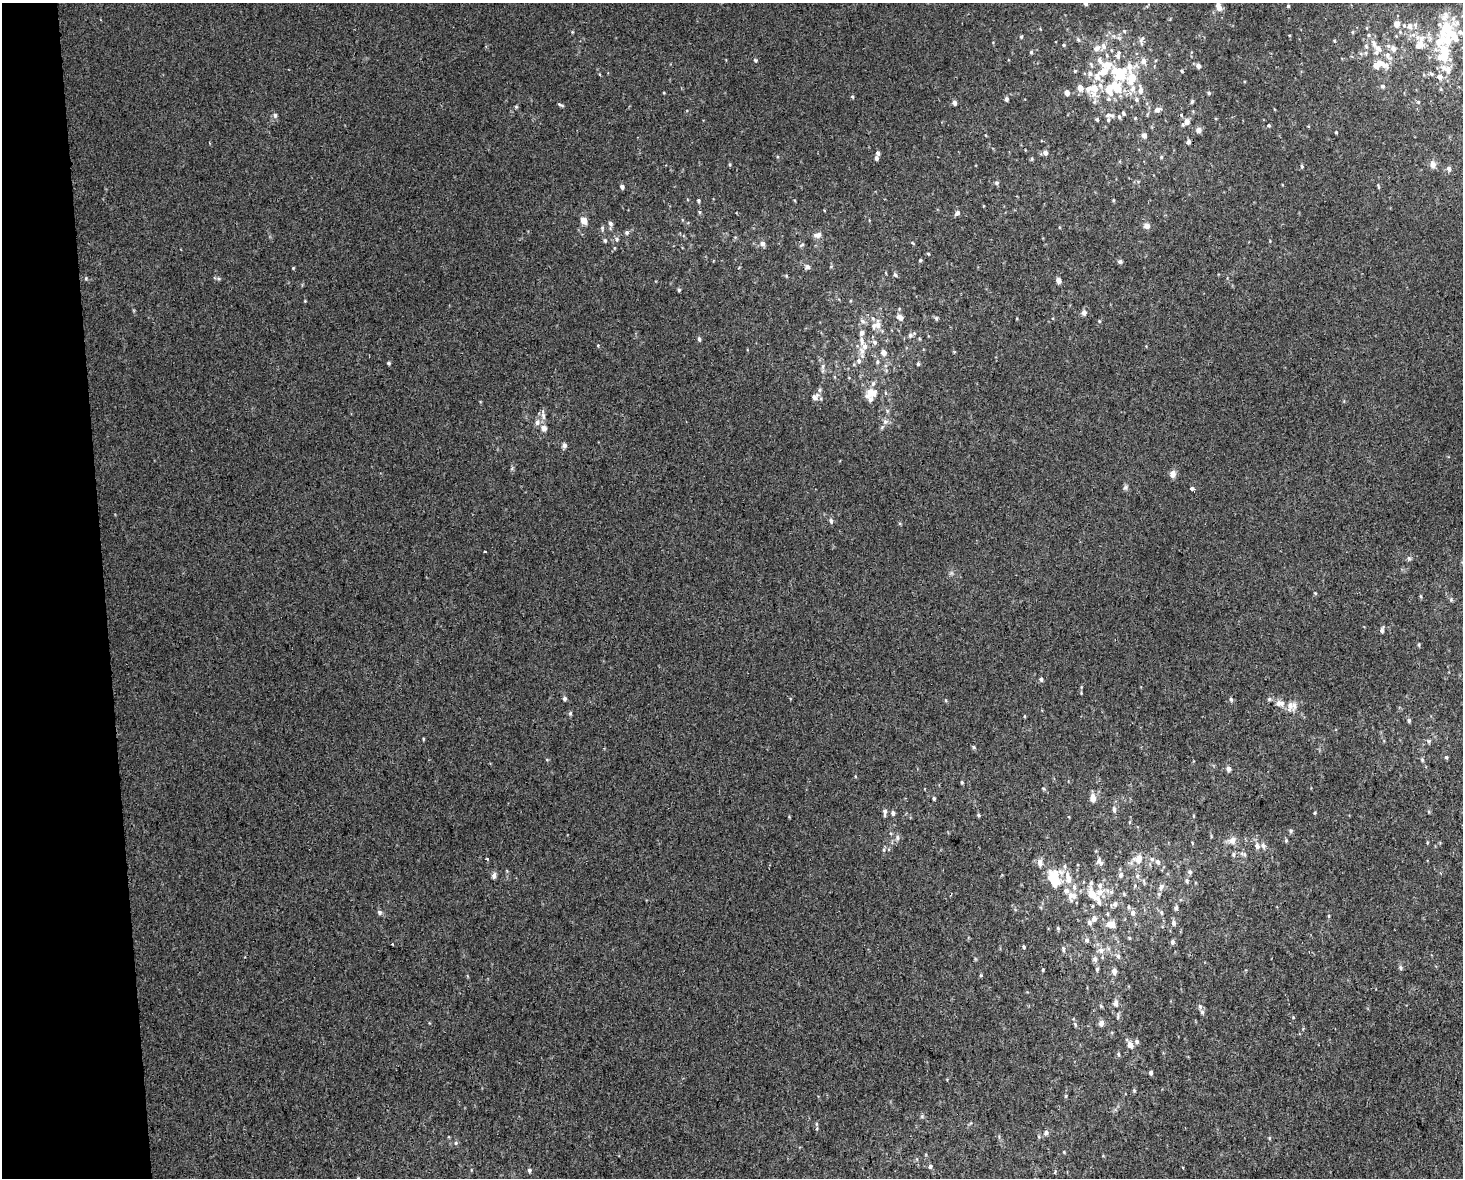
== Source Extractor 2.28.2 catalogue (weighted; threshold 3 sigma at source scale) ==
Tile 4 of 3 x 4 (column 1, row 2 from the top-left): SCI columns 22-1482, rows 2396-3571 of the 4470 x 4790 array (HDU 1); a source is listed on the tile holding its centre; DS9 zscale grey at full resolution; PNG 1465 x 1180 px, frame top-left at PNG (2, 3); no overlay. Shown black and unused: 7% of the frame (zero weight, under 2 of 3 exposures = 2% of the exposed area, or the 3 px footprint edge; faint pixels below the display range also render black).
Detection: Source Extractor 2.28.2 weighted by HDU 2 'WHT'; one run over the whole footprint, this tile lists its part. Background 0.00318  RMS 0.0056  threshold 0.0251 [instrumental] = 3 sigma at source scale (4.5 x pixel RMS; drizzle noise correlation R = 1.50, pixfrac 1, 0.0396/0.0396 arcsec/px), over >= 5 px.
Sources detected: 266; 1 inside a brighter object's white glare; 1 cosmic-ray / hot-pixel residue — not listed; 45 inside a brighter listed object's ellipse — not listed separately; the other 219 listed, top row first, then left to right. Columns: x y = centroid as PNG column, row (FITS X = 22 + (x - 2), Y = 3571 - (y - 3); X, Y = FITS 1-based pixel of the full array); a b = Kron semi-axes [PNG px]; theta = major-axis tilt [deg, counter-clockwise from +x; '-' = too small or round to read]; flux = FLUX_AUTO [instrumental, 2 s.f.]
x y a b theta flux
1085 3 5 4 - 1.7
1288 6 4 3 - 0.6
1219 7 11 6 -69 3.4
1397 24 6 6 - 4.7
1410 26 8 8 - 3.7
1445 28 26 13 58 17
1124 31 5 5 - 0.71
1352 32 5 3 - 0.48
1021 37 5 4 - 0.66
1455 38 20 14 -49 10
1141 39 11 5 47 1.6
1078 40 6 5 - 0.89
1334 41 4 3 - 0.5
1374 43 17 6 -64 3.4
1063 45 4 4 - 0.65
1419 45 16 11 37 6.6
1366 46 6 5 - 0.97
1097 48 10 7 30 2.8
1393 48 8 7 - 2.4
1031 52 5 5 - 0.76
1388 56 15 8 -58 3.6
1444 57 12 9 -4 12
755 60 5 4 - 0.59
1143 61 7 7 - 2.8
1379 63 28 9 -16 8
1091 64 8 4 -63 1.1
1198 66 6 5 - 1.8
1444 68 12 9 -30 4.4
1075 71 4 4 - 0.52
1103 71 36 10 40 14
1182 71 4 3 - 0.6
1431 74 6 5 - 1.2
1120 75 11 9 66 15
1440 77 6 6 - 3.1
1132 78 14 10 72 11
1382 86 7 5 -14 0.99
1118 89 18 16 85 12
1140 90 11 7 -87 3.5
1067 93 4 4 - 3.7
1209 93 5 4 - 0.8
852 97 5 4 - 0.72
1006 99 5 4 - 1.3
1136 99 6 5 - 1.3
1094 102 6 5 - 1.1
1192 102 6 4 67 0.76
1418 102 5 4 - 0.64
954 103 5 4 - 1.8
560 105 8 3 -25 0.87
516 107 5 4 - 0.64
1157 110 8 6 21 2.3
1123 113 6 4 -59 0.84
275 115 7 5 89 1.1
1109 115 15 5 -6 2.2
1097 119 5 4 - 0.79
1187 122 7 6 - 3.4
1269 125 5 4 - 0.7
1198 130 5 5 - 3.7
1336 132 3 3 - 0.47
1144 135 5 5 - 2.5
1188 142 5 5 - 1.5
878 153 5 4 - 1.3
1045 153 5 5 - 2.3
1161 157 5 5 - 0.68
876 158 5 4 - 1.5
1032 159 6 4 89 0.64
729 164 5 3 - 0.57
1433 165 8 7 - 3.1
1302 166 5 4 - 0.8
1449 169 6 5 - 1.8
997 183 5 5 - 1
1378 186 7 3 -77 0.58
622 187 5 4 - 1.7
698 200 4 4 - 0.75
1113 200 5 3 - 0.52
700 212 5 4 - 0.67
957 213 8 5 51 1.4
584 220 6 5 - 4.7
610 224 6 5 - 1.5
1147 226 7 7 - 2.6
602 228 7 4 76 0.91
627 232 6 5 - 1.2
818 235 11 7 14 2.4
617 239 6 5 - 0.99
605 240 5 4 - 0.8
762 244 6 6 - 2.1
801 245 7 4 27 0.79
928 254 4 4 - 0.53
920 260 4 4 - 0.66
1120 262 6 5 - 1.1
831 266 5 3 - 0.46
807 267 7 7 - 1.5
293 268 4 4 - 0.46
895 275 6 4 -47 1.1
86 278 5 4 - 0.72
1058 280 5 4 - 3
679 290 5 4 - 0.85
1084 313 7 6 - 2.2
899 317 8 6 -29 2.9
936 318 6 5 - 0.88
862 321 8 6 -34 1.7
876 325 15 10 34 5.5
910 335 7 6 - 1.5
699 339 5 4 - 1.3
862 341 13 6 -81 3.6
875 342 7 6 - 1.6
883 353 6 5 - 3.2
859 361 7 6 - 1.8
877 362 7 5 90 1.1
389 363 5 4 - 0.75
918 364 5 4 - 0.87
823 367 8 4 81 1.2
871 393 14 10 8 8.6
815 397 10 8 34 2.5
543 416 12 6 -80 2.2
537 422 8 7 - 2.4
885 422 8 7 - 2
544 428 9 7 -54 2.3
564 445 6 5 - 1.7
1173 474 9 7 85 2.8
1125 487 7 5 45 1.1
1192 489 6 4 -11 1.4
831 521 6 5 - 1.4
1409 558 7 4 -1 0.9
1315 593 5 3 - 0.54
1451 600 5 5 - 0.8
1382 630 6 5 - 1.5
1419 645 6 3 83 0.59
1041 679 5 5 - 1.2
565 698 5 5 - 1.2
1231 699 6 4 -52 1.1
1269 699 5 5 - 0.86
1279 703 9 7 64 2.3
1290 705 14 8 85 3.5
570 713 6 5 - 0.86
1409 720 6 5 - 0.98
423 739 5 3 - 0.44
1429 741 5 5 - 0.88
974 747 5 4 - 0.87
1446 757 5 4 - 0.73
547 760 5 3 - 0.47
1422 760 6 4 -47 0.76
1228 769 6 5 - 1.9
962 782 4 3 - 0.65
1044 789 5 4 - 0.66
1093 798 10 8 85 3.7
934 799 5 4 - 0.72
1114 809 7 5 -79 1.7
885 812 9 4 89 1.7
893 813 5 5 - 1.4
978 815 5 4 - 0.74
1291 831 6 5 - 0.99
897 838 7 5 90 1.4
1232 840 10 9 - 3.8
1286 841 5 5 - 0.7
1257 846 7 6 - 2.2
1233 854 7 5 89 1
1244 854 10 5 -34 1.4
1138 858 8 7 - 6.3
487 859 3 3 - 1.2
1152 859 5 5 - 1.2
1040 862 7 6 - 3.1
1100 862 11 6 -57 2.5
1158 862 7 5 -71 1.9
1190 872 7 6 - 1.2
494 875 7 5 79 1.7
1121 875 7 6 - 1.6
1137 875 6 5 - 1.3
1054 878 17 12 -85 19
1068 878 18 8 -82 6.3
1187 881 6 5 - 1
1091 883 7 5 87 1.1
1161 887 9 6 53 2
1100 892 12 9 31 4.7
1111 892 6 5 - 1.2
1092 894 8 6 -63 8.5
1124 894 6 4 -49 0.65
1071 895 10 8 75 3.2
1099 903 7 6 - 1.6
1115 904 7 6 - 1.8
1176 907 5 4 - 1.3
379 912 7 5 -53 1.2
1161 912 7 4 -82 0.92
1133 913 7 6 - 2.3
1107 914 5 3 - 0.66
1329 916 5 3 - 0.53
1094 918 7 6 - 2.4
1173 923 6 5 - 1.7
1111 924 9 6 3 7.2
1058 928 5 4 - 0.67
1087 940 6 5 - 1.5
1173 942 5 5 - 1.3
392 944 3 2 - 0.53
1024 947 4 4 - 0.72
1063 949 8 4 -78 1
1101 950 8 7 - 2.8
1118 956 8 6 -73 1.3
1095 959 8 6 -81 1.8
1400 968 6 5 - 1
1097 969 5 4 - 0.84
1043 970 5 3 - 0.58
1114 971 6 5 - 2.6
981 975 5 4 - 0.61
1116 1003 8 7 - 2.2
1101 1006 6 4 -45 0.63
1200 1006 7 5 -69 1.2
1293 1017 4 4 - 0.48
1101 1023 7 6 - 2.3
1137 1041 6 5 - 1.3
1130 1045 8 6 -58 3.2
1118 1054 5 4 - 0.75
1151 1073 5 4 - 1.3
1066 1096 6 3 71 0.54
922 1116 6 4 46 0.73
817 1128 5 3 - 0.59
1046 1133 7 5 88 1.2
456 1143 5 5 - 0.91
930 1166 5 4 - 1.2
529 1170 5 5 - 1
1055 1172 4 3 - 0.65
Isophote crosses this tile's border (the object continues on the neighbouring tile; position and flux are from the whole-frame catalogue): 1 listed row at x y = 1085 3